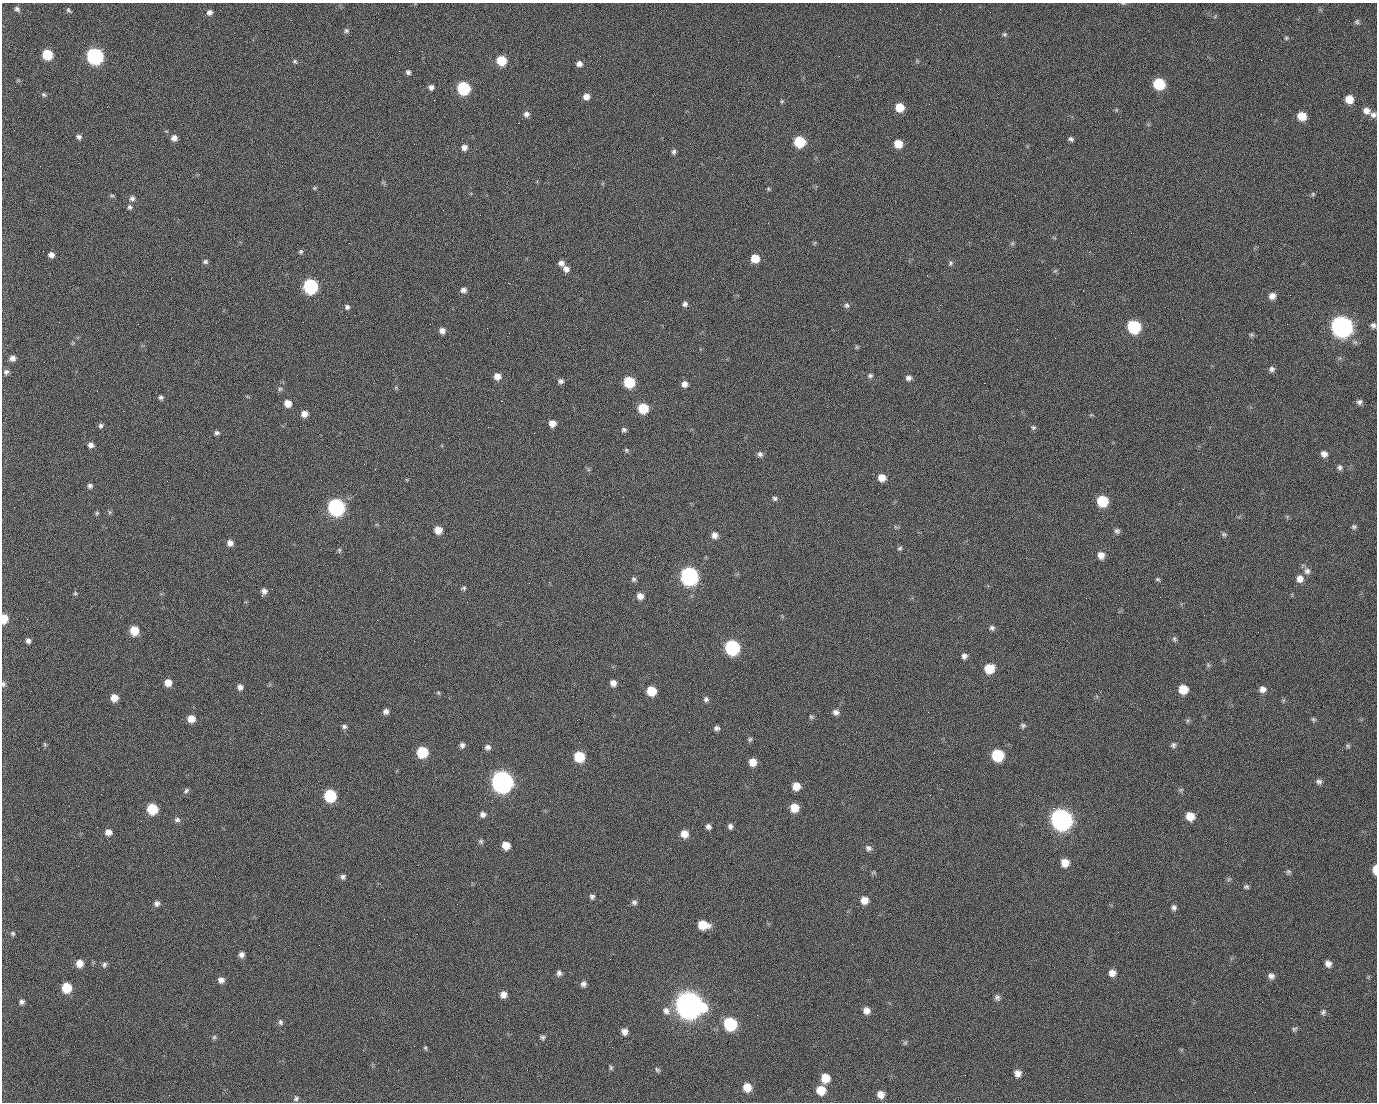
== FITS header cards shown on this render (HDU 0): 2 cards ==
NAXIS1  =                 1375 / length of data axis 1
NAXIS2  =                 1100 / length of data axis 2

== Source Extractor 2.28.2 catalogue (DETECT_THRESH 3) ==
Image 1375 x 1100 px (HDU 0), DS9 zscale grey, 1 PNG px = 1 image px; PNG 1379 x 1104 px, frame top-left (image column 1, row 1100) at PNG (2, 3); no overlay
Background 1450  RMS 28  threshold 85.1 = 3 sigma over >= 5 px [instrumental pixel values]
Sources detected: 247; all 247 listed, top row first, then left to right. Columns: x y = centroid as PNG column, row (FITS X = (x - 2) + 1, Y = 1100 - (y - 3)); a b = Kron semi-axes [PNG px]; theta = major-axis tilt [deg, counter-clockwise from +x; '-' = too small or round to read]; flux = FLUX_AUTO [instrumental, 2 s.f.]
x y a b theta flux
1123 3 6 4 -1 2.1e+03
17 9 7 5 -43 4.7e+03
70 11 6 3 -36 6.1e+03
209 12 6 6 - 7.0e+03
990 12 3 2 - 1.4e+03
1357 22 7 6 - 3.9e+03
346 31 6 6 - 4.2e+03
1005 34 6 6 - 3.5e+03
1286 38 6 5 - 2.9e+03
399 51 2 2 - 2.1e+04
47 54 7 7 - 7.5e+04
95 56 8 8 - 5.1e+05
1261 60 2 2 - 7.5e+02
295 61 6 6 - 3.6e+03
501 61 7 7 - 5.8e+04
579 64 7 6 - 8.4e+03
408 72 6 5 - 5.0e+03
1159 84 8 7 - 1.1e+05
431 87 6 6 - 6.7e+03
463 88 8 7 - 1.8e+05
44 95 6 5 - 3.6e+03
586 97 7 6 - 1.2e+04
498 99 2 2 - 1.1e+03
1349 99 7 7 - 2.6e+04
434 100 2 2 - 3.9e+03
782 101 5 5 - 2.4e+03
899 107 7 7 - 3.6e+04
1116 110 5 3 - 1.7e+03
1366 111 9 8 - 1.2e+04
526 114 7 6 - 7.3e+03
1373 115 8 7 - 7.4e+03
1302 116 7 7 - 3.4e+04
518 123 2 2 - 2.4e+04
79 137 7 6 - 5.4e+03
174 138 7 6 - 1.0e+04
1071 139 6 5 - 4.6e+03
799 142 7 7 - 9.3e+04
898 144 7 7 - 3.1e+04
464 147 6 6 - 9.5e+03
674 152 7 5 76 4.9e+03
314 188 5 4 - 2.4e+03
768 189 5 4 - 2.4e+03
1313 194 6 5 - 2.8e+03
112 195 7 3 -8 2.5e+03
1015 195 2 2 - 6.7e+03
132 198 7 7 - 6.7e+03
130 207 6 6 - 4.5e+03
1012 243 7 5 46 3.0e+03
301 251 6 6 - 3.3e+03
51 255 6 5 - 8.6e+03
755 258 7 7 - 3.2e+04
205 262 7 6 - 4.2e+03
561 263 7 6 - 8.8e+03
950 263 8 6 75 3.9e+03
566 269 8 7 - 1.0e+04
508 283 2 2 - 4.6e+04
310 286 8 8 - 3.2e+05
463 290 7 6 - 7.6e+03
1083 291 2 2 - 3.1e+03
1290 295 3 2 - 1.8e+03
1272 296 7 7 - 1.2e+04
685 304 7 6 - 5.9e+03
847 305 8 6 -71 5.2e+03
347 307 6 6 - 5.1e+03
355 315 2 2 - 9.6e+02
59 322 2 2 - 1.4e+03
1287 324 2 2 - 1.1e+03
1373 325 6 5 - 5.9e+03
1341 326 9 9 - 1.5e+06
1134 327 8 8 - 1.8e+05
442 331 6 6 - 9.9e+03
1251 335 7 5 -7 3.3e+03
856 347 7 4 90 2.5e+03
12 358 7 7 - 9.3e+03
1271 369 7 6 - 5.9e+03
6 372 7 6 - 5.7e+03
497 376 7 7 - 1.6e+04
870 376 7 6 - 4.8e+03
908 378 7 6 - 7.0e+03
561 381 7 6 - 5.7e+03
629 382 7 7 - 9.3e+04
984 383 2 2 - 1.9e+04
684 384 7 6 - 1.1e+04
396 388 6 4 -19 2.2e+03
280 389 6 6 - 3.6e+03
97 391 3 2 - 1.5e+03
161 397 6 5 - 4.4e+03
501 401 3 2 - 5.9e+04
1359 402 7 6 - 5.8e+03
288 403 7 6 - 1.9e+04
643 408 7 7 - 7.0e+04
619 412 2 2 - 7.0e+02
304 414 7 6 - 1.4e+04
552 423 7 7 - 1.5e+04
101 426 6 6 - 5.0e+03
1033 427 7 6 - 3.9e+03
624 430 7 5 -12 4.5e+03
217 433 6 5 - 4.9e+03
534 433 2 2 - 8.5e+02
91 445 7 6 - 8.0e+03
626 450 6 5 - 3.1e+03
760 454 7 7 - 6.0e+03
1324 454 7 7 - 9.9e+03
1339 467 8 6 -86 5.2e+03
882 478 7 7 - 2.1e+04
90 486 6 6 - 5.1e+03
623 497 2 2 - 2.9e+03
775 498 6 5 - 4.5e+03
1102 501 8 7 - 8.9e+04
336 507 8 8 - 5.7e+05
109 512 7 4 -89 3.0e+03
97 513 6 5 - 2.7e+03
1354 527 6 6 - 4.0e+03
438 530 7 7 - 2.1e+04
1117 531 7 6 - 5.0e+03
1224 534 7 5 -20 3.7e+03
714 535 8 7 - 1.0e+04
230 543 7 6 - 1.0e+04
900 548 6 5 - 3.4e+03
339 550 6 5 - 3.1e+03
1101 555 8 7 - 1.4e+04
1307 571 9 9 - 8.9e+03
689 576 9 8 - 6.8e+05
634 579 7 6 - 4.2e+03
1158 579 6 4 -1 2.9e+03
1300 579 9 8 - 1.3e+04
464 588 6 5 - 3.4e+03
264 591 6 5 - 7.3e+03
75 593 6 5 - 2.7e+03
262 596 3 2 - 2.2e+03
640 596 7 7 - 1.3e+04
4 618 7 5 90 3.6e+04
27 619 2 2 - 4.1e+03
377 620 2 2 - 1.1e+04
992 628 7 7 - 5.2e+03
134 631 7 7 - 4.1e+04
1174 639 8 6 -63 4.1e+03
28 641 7 6 - 6.4e+03
414 641 2 2 - 7.6e+02
732 647 8 8 - 3.2e+05
964 656 7 6 - 7.5e+03
1208 665 5 5 - 3.0e+03
989 669 8 8 - 4.7e+04
168 683 7 7 - 1.9e+04
613 683 7 6 - 1.1e+04
3 684 7 6 - 4.5e+03
240 687 7 6 - 7.4e+03
1183 689 7 7 - 3.7e+04
1262 689 8 7 - 1.0e+04
651 691 7 7 - 4.5e+04
438 693 6 4 -30 2.6e+03
114 698 7 6 - 2.0e+04
706 699 7 6 - 5.6e+03
386 711 6 5 - 7.4e+03
836 712 8 7 - 8.1e+03
811 717 6 5 - 3.3e+03
191 719 7 7 - 2.1e+04
1313 719 6 5 - 3.4e+03
344 726 7 6 - 4.8e+03
1023 726 7 6 - 4.3e+03
717 728 6 5 - 5.7e+03
750 739 6 5 - 3.5e+03
45 744 7 4 -70 2.7e+03
462 745 7 5 89 6.3e+03
1173 745 7 7 - 5.1e+03
1348 746 6 5 - 3.3e+03
488 747 7 6 - 6.9e+03
422 752 7 7 - 9.6e+04
934 753 3 2 - 1.7e+03
997 755 8 8 - 1.2e+05
579 756 8 7 - 7.1e+04
753 762 7 7 - 2.1e+04
502 781 9 9 - 1.5e+06
1319 782 8 7 - 6.0e+03
796 786 7 7 - 2.3e+04
1181 790 6 5 - 3.2e+03
186 791 8 5 35 4.4e+03
101 794 3 2 - 2.4e+03
330 795 8 7 - 1.4e+05
930 795 2 2 - 6.4e+03
794 808 8 7 - 3.0e+04
1053 808 2 2 - 1.5e+04
152 809 7 7 - 7.3e+04
483 814 7 6 - 8.1e+03
1190 816 8 7 - 3.0e+04
1061 819 9 9 - 1.5e+06
177 820 8 7 - 5.8e+03
730 826 7 6 - 5.9e+03
708 827 7 6 - 6.5e+03
108 832 7 6 - 1.2e+04
684 834 7 7 - 2.0e+04
481 841 6 6 - 4.0e+03
506 845 7 6 - 2.5e+04
868 848 8 7 - 6.9e+03
1065 863 7 7 - 2.3e+04
1375 869 8 4 89 2.1e+04
874 872 6 5 - 2.9e+03
1288 872 7 6 - 3.9e+03
343 877 7 6 - 5.4e+03
1229 879 6 5 - 3.3e+03
1246 887 7 5 -3 3.8e+03
592 897 7 6 - 4.9e+03
864 900 8 8 - 1.9e+04
634 902 7 7 - 5.7e+03
157 903 7 6 - 6.8e+03
457 904 2 2 - 1.4e+03
1174 908 7 6 - 5.8e+03
703 925 10 7 -11 4.1e+04
1118 932 2 2 - 2.4e+03
13 933 7 7 - 3.9e+03
241 954 6 6 - 7.8e+03
610 959 2 2 - 2.3e+03
79 963 8 7 - 1.9e+04
1328 964 7 6 - 1.0e+04
104 965 7 6 - 5.1e+03
559 973 7 6 - 6.1e+03
1112 973 8 7 - 1.3e+04
1271 976 7 7 - 8.5e+03
221 980 7 7 - 9.3e+03
758 980 2 2 - 1.8e+03
583 984 7 7 - 6.9e+03
66 987 8 7 - 5.9e+04
503 995 7 6 - 1.2e+04
997 997 8 7 - 6.1e+03
22 1002 6 5 - 5.5e+03
689 1004 11 10 - 3.2e+06
666 1011 11 9 -62 1.2e+04
866 1011 7 7 - 1.3e+04
1323 1012 8 6 55 5.1e+03
281 1022 7 6 - 4.6e+03
730 1024 8 8 - 1.9e+05
1294 1029 8 5 49 3.9e+03
624 1032 7 7 - 1.1e+04
1136 1035 2 2 - 1.0e+03
214 1037 6 5 - 3.4e+03
542 1037 7 5 -24 4.2e+03
905 1043 7 5 55 3.1e+03
425 1048 6 5 - 2.6e+03
611 1067 6 5 - 3.2e+03
657 1070 7 5 -44 3.6e+03
1017 1073 8 7 - 1.2e+04
825 1078 8 7 - 3.5e+04
747 1087 8 7 - 3.0e+04
821 1090 8 8 - 3.6e+04
880 1094 7 7 - 1.5e+04
169 1095 2 2 - 5.2e+03
296 1098 8 6 49 4.3e+03
At the frame edge (FLAGS 8, measured only in part): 4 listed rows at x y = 1123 3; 4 618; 3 684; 1375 869